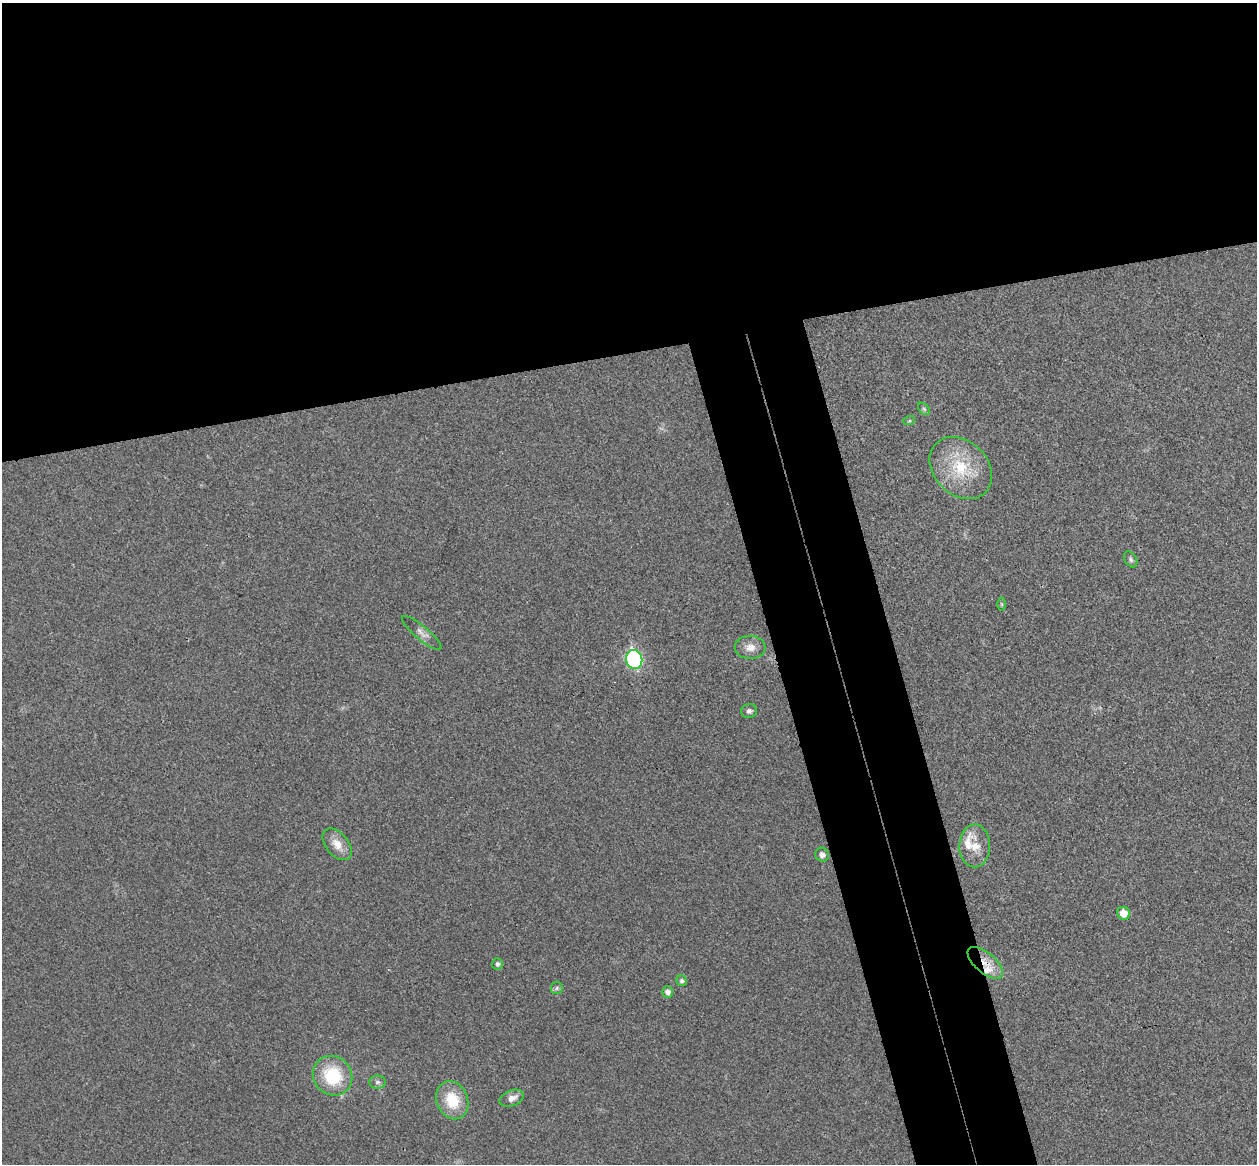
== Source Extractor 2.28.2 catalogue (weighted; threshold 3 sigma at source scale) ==
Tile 2 of 4 x 4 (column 2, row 1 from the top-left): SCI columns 1312-2566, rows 3643-4804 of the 5134 x 5077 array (HDU 1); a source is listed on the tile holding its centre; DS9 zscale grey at full resolution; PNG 1259 x 1166 px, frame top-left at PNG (2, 3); each listed source drawn as its Kron ellipse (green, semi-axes under 4 px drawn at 4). Shown black and unused: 37% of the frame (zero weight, under 3 of 4 exposures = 6% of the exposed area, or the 3 px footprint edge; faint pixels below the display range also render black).
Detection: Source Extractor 2.28.2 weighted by HDU 2 'WHT'; one run over the whole footprint, this tile lists its part. Background 0.0227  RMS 0.0047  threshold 0.0209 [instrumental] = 3 sigma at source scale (4.5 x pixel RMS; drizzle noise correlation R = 1.50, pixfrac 1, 0.05/0.05 arcsec/px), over >= 5 px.
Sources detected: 24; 2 inside a brighter listed object's ellipse — not listed separately; the other 22 listed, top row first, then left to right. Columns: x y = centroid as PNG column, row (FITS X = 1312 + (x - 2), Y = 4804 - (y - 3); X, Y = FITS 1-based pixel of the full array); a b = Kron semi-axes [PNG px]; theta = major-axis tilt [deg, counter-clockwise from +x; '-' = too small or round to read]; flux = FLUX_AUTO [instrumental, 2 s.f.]
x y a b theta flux
924 409 7 4 -45 0.88
909 421 6 4 18 0.53
961 468 35 27 -45 24
1131 559 9 5 -60 1.3
1002 604 6 4 -88 0.65
422 633 25 6 -40 2.8
750 647 15 11 -1 4.4
634 659 9 8 - 74
749 711 8 7 - 1.5
337 844 18 11 -51 6.5
975 846 21 15 90 8.1
822 855 7 6 - 2.3
1124 913 6 6 - 6.9
985 963 21 10 -40 7.5
498 964 6 5 - 1.4
682 981 6 5 - 1.2
557 988 6 5 - 0.9
668 992 6 5 - 2.4
333 1076 20 19 - 24
378 1082 8 6 0 1.4
512 1098 12 7 22 3.5
452 1100 19 15 -67 16
Overlapping masked pixels (flux is a lower limit): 1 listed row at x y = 985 963